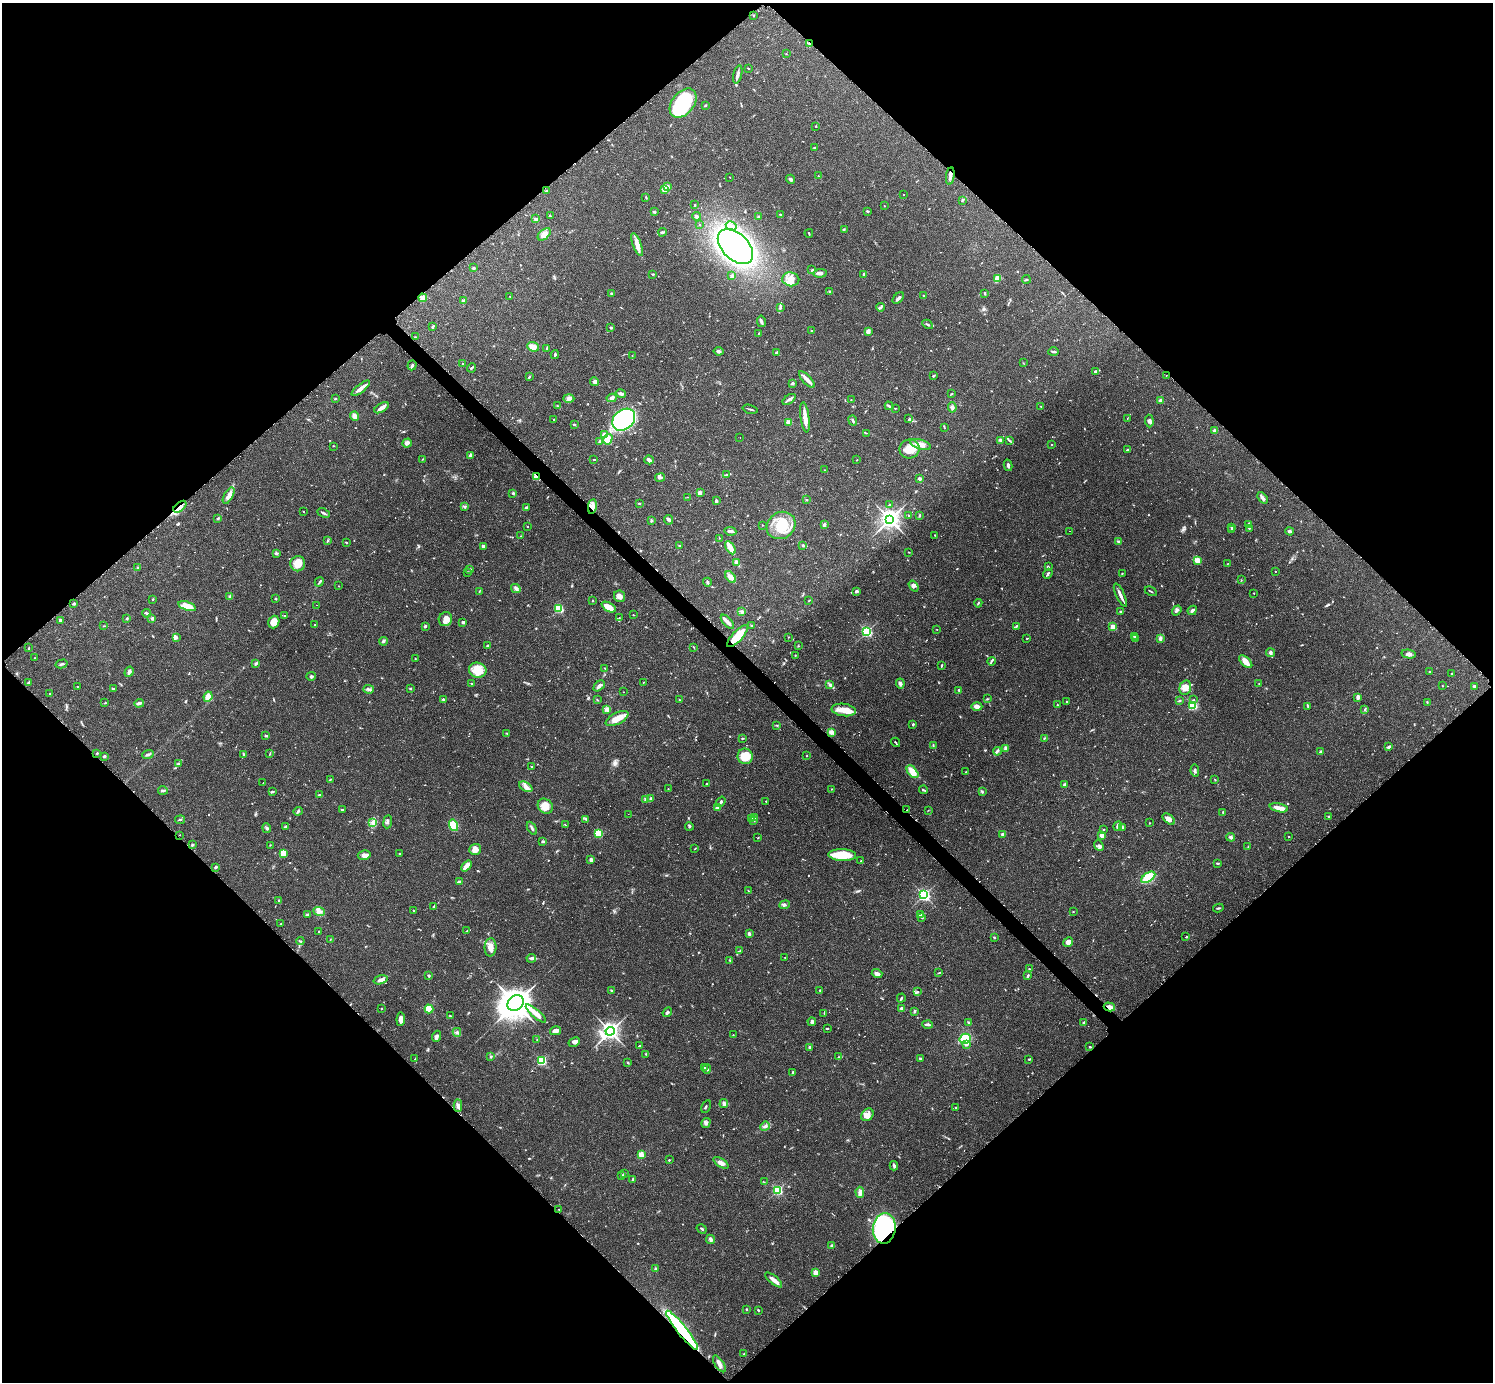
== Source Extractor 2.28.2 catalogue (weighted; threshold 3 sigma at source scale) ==
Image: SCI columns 29-5989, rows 187-5705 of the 6040 x 6040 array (HDU 1 of 3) = the unmasked area's bounding box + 8 px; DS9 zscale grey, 4 x 4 block average (1 PNG px = mean of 4 x 4 image px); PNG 1495 x 1384 px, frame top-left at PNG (2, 3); each listed source drawn as its Kron ellipse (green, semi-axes under 4 px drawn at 4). Shown black and unused: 51% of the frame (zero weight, under 2 of 3 exposures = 2% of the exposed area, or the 3 px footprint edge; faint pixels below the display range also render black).
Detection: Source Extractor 2.28.2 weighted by HDU 2 'WHT'. Background 0.0818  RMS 0.0056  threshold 0.025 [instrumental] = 3 sigma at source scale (4.5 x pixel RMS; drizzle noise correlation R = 1.50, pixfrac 1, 0.05/0.05 arcsec/px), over >= 5 px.
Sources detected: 819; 3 too faint to see at this stretch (4 x 4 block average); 1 inside a brighter object's white glare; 22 cosmic-ray / hot-pixel residue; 1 long thin detection or spike segment (spike, bleed or trail) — neither listed nor drawn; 6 coinciding with a brighter row at this scale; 25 inside a brighter listed object's ellipse — not listed separately; of the other 761, all 500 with FLUX_AUTO >= 1.44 (the completeness limit of this list) listed and drawn (261 fainter detections not listed), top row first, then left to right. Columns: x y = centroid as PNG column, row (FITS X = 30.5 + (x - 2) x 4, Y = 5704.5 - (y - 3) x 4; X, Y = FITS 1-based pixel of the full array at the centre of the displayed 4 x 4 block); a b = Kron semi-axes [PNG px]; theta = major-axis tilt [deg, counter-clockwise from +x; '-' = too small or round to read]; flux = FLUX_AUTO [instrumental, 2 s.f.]
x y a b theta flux
753 15 2 2 - 8.1
809 44 2 2 - 2.2
786 54 2 2 - 1.5
748 68 3 2 - 2.4
738 74 9 3 77 10
683 103 16 11 51 290
705 105 4 2 - 3.1
816 126 2 2 - 2
814 148 2 2 - 4
818 176 2 2 - 2.2
950 176 8 2 81 12
730 177 2 2 - 1.9
790 179 4 3 - 6.5
667 186 2 2 - 20
665 189 2 2 - 77
546 191 2 2 - 3.7
903 195 2 2 - 1.9
646 197 3 2 - 2.6
962 201 2 2 - 2.1
695 205 2 2 - 1.9
884 206 2 2 - 1.8
868 211 3 2 - 3.4
654 212 4 2 - 1.5
780 215 3 2 - 4
550 216 2 2 - 4.6
697 216 4 3 - 5.6
759 216 3 2 - 3.9
536 219 4 2 - 4.7
700 225 2 2 - 1.5
731 226 6 3 -30 8.9
844 229 3 2 - 2.9
662 232 4 2 - 4.8
809 233 4 2 - 2.9
544 234 7 5 41 20
637 245 12 4 -70 27
735 247 21 13 -45 1000
474 268 2 2 - 14
812 270 2 2 - 4.2
820 273 6 3 7 13
652 274 3 2 - 2.1
864 274 4 2 - 3.8
732 276 4 2 - 3.3
997 278 4 3 - 40
791 279 8 7 - 27
1026 279 4 2 - 3.1
830 291 3 2 - 3.6
612 293 3 2 - 3.1
985 293 2 2 - 4.2
923 295 2 2 - 1.8
510 296 2 2 - 1.5
423 298 4 4 - 13
898 298 7 3 45 9
463 301 2 2 - 25
881 307 4 2 - 4.5
780 308 4 2 - 5.1
761 321 6 3 -80 6.5
927 324 5 2 - 4.4
432 327 4 2 - 4.1
611 328 3 2 - 2.7
811 331 2 2 - 2.1
868 331 3 3 - 17
759 333 2 2 - 2.6
415 337 3 2 - 2
533 347 6 4 -23 21
547 348 2 2 - 2.5
718 351 5 3 - 7.3
776 352 2 2 - 3.5
1054 352 5 2 - 5.4
555 355 4 2 - 4
632 356 3 2 - 1.7
1023 363 2 2 - 1.6
463 364 2 2 - 2.4
412 365 5 2 - 6.5
471 368 5 2 - 3.6
1095 371 3 2 - 7.2
933 376 3 2 - 3.8
1166 376 2 2 - 2.8
529 377 3 2 - 2.8
807 379 10 3 -47 17
595 382 4 4 - 7.5
793 383 2 2 - 5.5
361 388 11 4 39 18
621 394 5 3 - 9
952 394 3 2 - 2
569 398 5 4 - 9.9
612 398 5 4 - 9.1
335 399 3 2 - 2.6
789 399 7 2 35 7
851 400 2 2 - 1.7
1160 400 3 2 - 13
557 406 3 2 - 2.6
889 406 4 2 - 5.3
1041 406 3 2 - 2.4
952 407 5 3 - 8.1
382 408 8 3 32 22
895 408 2 2 - 1.8
750 409 8 2 -14 4.6
355 416 5 3 - 21
805 417 15 3 -83 32
1127 418 2 2 - 1.5
554 419 2 2 - 2.7
909 419 4 2 - 3.9
624 420 13 9 40 400
853 421 5 2 - 6.3
1149 421 6 3 -86 7.7
789 422 2 2 - 86
574 424 2 2 - 4.2
944 427 3 2 - 1.7
1214 431 4 3 - 4.7
867 433 4 2 - 2.7
604 435 3 3 - 23
740 438 2 2 - 2.1
608 439 5 4 - 45
1000 440 3 3 - 4.9
1009 440 3 2 - 2.7
600 442 3 2 - 7.7
407 443 5 3 - 14
921 444 11 4 -16 26
1051 445 2 2 - 1.7
333 446 2 2 - 1.7
910 449 10 9 - 53
1127 450 2 2 - 6.2
470 455 3 2 - 8.6
423 459 3 2 - 1.5
594 459 3 2 - 2.1
649 460 5 2 - 17
857 460 2 2 - 1.9
1008 465 6 2 -77 8.8
825 470 4 2 - 1.8
727 475 3 2 - 5.4
536 477 2 2 - 63
660 477 5 3 - 7.3
919 479 2 2 - 8.7
700 492 3 3 - 6.8
513 493 3 2 - 4
229 496 9 4 61 17
687 497 2 2 - 1.6
1262 498 6 3 -50 8.9
806 500 2 2 - 2.1
716 501 2 2 - 8.2
639 504 2 2 - 2.9
890 505 2 2 - 3.9
464 506 4 2 - 4.4
592 506 7 4 81 16
180 507 8 2 40 11
526 508 3 2 - 7.1
303 512 2 2 - 1.9
324 513 6 2 -26 5.5
908 515 2 2 - 4
919 516 3 2 - 2.3
217 518 3 2 - 2.6
890 519 4 4 - 1600
668 520 5 3 - 7.8
651 521 2 2 - 1.4
1249 524 3 2 - 5.6
762 525 2 2 - 1.5
781 525 15 13 35 95
824 525 3 2 - 8.2
527 526 2 2 - 2.6
1231 527 2 2 - 3.3
1249 528 2 2 - 3.5
1231 530 2 2 - 13
730 531 6 2 -8 14
1070 531 2 2 - 2.1
1289 531 4 3 - 5.9
935 535 2 2 - 1.8
521 536 2 2 - 1.7
719 538 2 2 - 1.7
328 541 3 2 - 1.7
346 542 3 2 - 2.9
1118 542 3 2 - 2.8
803 545 2 2 - 4.7
483 546 2 2 - 25
679 546 3 2 - 1.6
730 548 7 2 -59 68
909 552 2 2 - 1.9
276 553 4 2 - 4.1
1197 560 2 2 - 130
737 563 4 3 - 12
298 564 7 7 - 34
1227 564 3 2 - 1.5
1048 567 3 2 - 6
137 568 3 2 - 2.8
470 569 2 2 - 1.5
468 572 2 2 - 2.6
1275 572 2 2 - 1.6
1048 574 5 2 - 5
1122 574 2 2 - 1.6
730 577 7 3 -48 25
1241 580 2 2 - 1.6
319 582 5 2 - 4.2
707 582 4 2 - 6
338 586 2 2 - 1.5
914 586 6 3 -54 12
516 589 5 3 - 7.6
479 591 2 2 - 1.6
856 591 4 3 - 5.9
1151 591 6 2 -27 3
1254 593 2 2 - 2.1
1120 595 12 2 -65 18
620 596 6 5 - 14
229 597 2 2 - 1.7
152 599 3 2 - 2.1
275 599 2 2 - 3.9
592 600 2 2 - 3.5
809 600 2 2 - 2.2
978 603 4 2 - 3.2
74 604 3 2 - 5
317 605 2 2 - 2
187 606 9 4 -19 59
609 607 8 3 -29 52
559 608 2 2 - 230
1192 610 5 2 - 8.6
1177 611 5 3 - 6.7
741 612 3 2 - 3.8
1121 612 4 2 - 2.5
146 613 4 2 - 4.7
284 615 2 2 - 2
633 615 2 2 - 1.8
127 618 3 2 - 2.4
152 618 3 3 - 6.2
619 618 2 2 - 2.4
445 619 7 6 - 19
60 620 3 2 - 4.5
274 622 6 5 - 28
463 622 3 2 - 7.2
727 622 8 3 -48 21
315 625 3 2 - 2.6
751 625 3 2 - 2.6
104 626 4 2 - 1.9
425 626 3 2 - 6
1016 626 4 2 - 3.5
1113 627 2 2 - 110
937 630 2 2 - 2.2
867 632 2 2 - 470
737 636 14 5 47 88
1135 636 2 2 - 2.1
176 637 4 2 - 4.2
788 637 2 2 - 1.6
1027 638 2 2 - 1.9
1160 638 3 2 - 11
1135 639 2 2 - 1.9
383 641 4 3 - 4.6
487 646 2 2 - 5.6
798 646 2 2 - 1.6
694 647 2 2 - 2.1
29 648 3 2 - 2.2
1270 653 4 3 - 8.4
1409 654 7 3 -11 9
795 655 2 2 - 3.3
35 658 2 2 - 1.5
415 659 3 2 - 1.5
991 661 4 2 - 5
1246 662 8 4 -43 27
62 664 6 2 15 5.3
256 664 4 2 - 4.4
941 666 3 2 - 3.1
605 668 2 2 - 2.7
478 670 9 7 -14 67
129 672 5 3 - 8.2
1430 672 2 2 - 1.5
1452 674 2 2 - 2.3
311 676 5 3 - 5.7
644 682 2 2 - 1.5
29 683 4 2 - 5.9
900 683 5 3 - 8
472 684 2 2 - 2.6
1259 684 2 2 - 1.6
830 685 4 3 - 6.4
77 686 2 2 - 1.4
599 686 6 3 43 10
1442 686 2 2 - 1.7
1474 686 3 3 - 4.4
1185 688 7 5 75 24
113 689 3 2 - 3.4
369 689 5 2 - 5.9
410 689 2 2 - 6.8
959 690 2 2 - 2.8
623 692 2 2 - 1.9
50 694 2 2 - 1.7
208 697 5 4 - 26
1358 697 3 2 - 14
444 699 3 2 - 3.9
987 699 2 2 - 3.2
597 700 2 2 - 1.7
680 700 3 2 - 1.7
1180 700 3 2 - 3.6
1193 700 3 2 - 3.2
1067 702 2 2 - 7.7
1427 702 2 2 - 2.5
105 703 3 2 - 2.1
139 703 5 3 - 6.8
1057 705 2 2 - 2.2
1193 705 2 2 - 320
1307 706 4 2 - 3.1
977 707 5 3 - 14
1364 709 2 2 - 2
606 710 3 2 - 3
844 710 12 6 -8 38
617 719 12 5 28 36
777 725 3 2 - 2.2
913 725 2 2 - 4.2
831 732 2 2 - 70
507 733 3 2 - 1.9
265 736 4 2 - 3.7
743 738 3 2 - 2.5
1044 738 3 2 - 2.5
896 742 5 2 - 3
933 745 3 2 - 2
1389 747 3 2 - 5.5
1006 748 4 3 - 8.4
997 751 4 3 - 6.2
1320 752 3 2 - 3.9
97 753 2 2 - 2.8
270 753 2 2 - 1.7
243 754 3 2 - 3.6
148 755 6 2 21 6.5
104 756 2 2 - 6.6
745 756 8 7 - 69
807 756 2 2 - 1.9
179 763 3 2 - 2.8
531 766 2 2 - 1.9
1195 771 6 3 -80 7.2
912 772 7 4 -51 43
966 772 2 2 - 2.3
330 779 3 2 - 2
1215 780 3 2 - 2.1
263 783 2 2 - 2.1
706 784 2 2 - 5.3
1065 785 3 3 - 7.6
526 787 7 4 -32 16
668 789 2 2 - 1.5
831 789 2 2 - 1.7
163 790 5 2 - 6.4
924 790 4 2 - 4.1
273 792 3 2 - 4.1
982 792 2 2 - 1.8
320 795 3 2 - 4.9
650 799 3 2 - 2.6
646 800 2 2 - 27
766 801 2 2 - 2
721 802 5 2 - 6.3
545 806 8 7 - 29
717 807 2 2 - 37
1279 808 9 3 -12 30
342 810 3 2 - 3.4
907 810 2 2 - 1.6
928 810 2 2 - 1.5
298 811 4 2 - 4.9
1223 812 3 2 - 2.4
628 814 2 2 - 1.7
1329 816 2 2 - 4.2
754 817 4 3 - 5.6
586 819 3 2 - 2.9
752 819 3 2 - 6
1169 819 7 4 -38 19
180 820 5 2 - 2.7
754 821 2 2 - 2.8
388 822 6 2 82 5.3
373 823 2 2 - 3.9
1149 823 2 2 - 2.4
454 825 6 4 -73 84
565 825 2 2 - 1.4
689 826 4 2 - 3.7
1118 826 5 2 - 12
286 827 2 2 - 11
1122 827 3 3 - 4.1
267 828 5 3 - 5.6
532 828 7 2 -60 9
1103 830 2 2 - 2
598 833 2 2 - 160
179 835 2 2 - 3
1003 835 2 2 - 2.8
1102 835 2 2 - 53
1231 837 4 3 - 11
1288 837 2 2 - 2.6
758 838 2 2 - 1.6
543 841 4 2 - 5.2
192 845 3 2 - 4
270 845 2 2 - 1.5
1099 845 5 3 - 8
1248 847 3 2 - 2.5
695 848 3 2 - 1.9
475 849 6 5 - 19
399 853 2 2 - 1.9
283 854 4 2 - 61
364 855 6 5 - 14
842 855 14 6 -2 96
591 860 3 3 - 8.5
861 861 2 2 - 4.1
1217 863 3 2 - 3
466 866 6 2 49 31
215 867 3 2 - 5.4
1148 877 8 4 34 140
459 882 3 3 - 8.6
748 891 2 2 - 1.5
924 895 3 2 - 570
279 900 2 2 - 2.9
784 905 5 2 - 5.9
433 907 3 2 - 3.6
1218 908 5 2 - 3.7
319 911 6 3 -22 10
414 911 2 2 - 1.8
1073 912 2 2 - 1.6
307 915 3 3 - 4.3
920 915 2 2 - 3.8
922 917 3 2 - 3.4
280 924 2 2 - 1.7
467 930 3 2 - 1.6
319 932 2 2 - 2.5
749 934 4 3 - 5.7
994 937 3 2 - 2.5
1186 937 4 2 - 2.8
330 940 2 2 - 1.8
300 941 4 2 - 2.5
1068 942 5 4 - 20
491 947 9 6 87 25
740 951 3 2 - 2.8
785 957 2 2 - 1.7
531 958 5 3 - 6.5
730 960 2 2 - 2.4
1029 969 2 2 - 2.9
939 973 3 2 - 2.7
877 974 5 3 - 13
428 976 3 2 - 3.3
1028 976 3 2 - 5.2
381 980 7 3 16 18
820 990 3 2 - 2.1
612 991 4 2 - 4.4
917 992 2 2 - 1.7
901 998 4 2 - 4.4
515 1003 9 7 38 4500
1109 1007 6 3 -15 16
381 1009 2 2 - 1.9
429 1009 4 3 - 67
901 1009 3 2 - 4.2
914 1011 3 2 - 6.5
667 1012 5 2 - 5.5
824 1013 3 2 - 1.8
536 1014 13 4 -41 36
450 1016 2 2 - 2.3
401 1019 6 4 86 18
812 1022 4 2 - 8
969 1023 2 2 - 6.8
1084 1023 3 2 - 11
927 1024 5 2 - 10
827 1028 3 2 - 2.6
555 1031 5 3 - 16
610 1031 4 3 - 1300
457 1032 4 2 - 4.4
733 1035 2 2 - 2
437 1036 6 3 69 10
965 1039 6 4 31 72
537 1040 2 2 - 2.4
574 1042 6 3 29 12
966 1044 4 3 - 11
640 1046 3 2 - 7.2
809 1047 2 2 - 6.9
1090 1047 2 2 - 5.3
646 1054 3 2 - 2.7
491 1057 3 2 - 3.5
838 1057 3 2 - 3.3
920 1058 3 2 - 3.6
415 1059 2 2 - 1.9
1029 1059 2 2 - 3
542 1061 3 2 - 160
627 1062 3 2 - 4
704 1067 2 2 - 2.1
707 1069 4 2 - 5.3
793 1072 4 2 - 4.2
724 1104 4 4 - 7.4
458 1106 6 3 -88 11
706 1107 7 2 62 3
956 1108 2 2 - 1.6
867 1115 7 5 48 19
706 1123 5 3 - 8.9
765 1126 5 3 - 7.5
641 1155 2 2 - 65
669 1160 2 2 - 3.1
721 1163 8 4 -34 16
894 1166 4 2 - 7.9
624 1173 2 2 - 1.9
622 1176 3 2 - 2.9
633 1179 3 2 - 5.3
764 1182 2 2 - 1.6
777 1190 2 2 - 230
860 1192 5 3 - 12
559 1209 2 2 - 2.4
884 1228 15 11 83 710
702 1229 5 2 - 3.5
710 1239 5 3 - 8.3
831 1246 3 3 - 3.9
656 1269 3 3 - 4.2
816 1273 2 2 - 37
774 1280 10 3 -39 22
746 1309 2 2 - 4.3
758 1310 3 2 - 3.1
682 1330 24 5 -51 370
744 1354 2 2 - 2.7
719 1364 9 3 -57 16
Overlapping masked pixels (flux is a lower limit): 10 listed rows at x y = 809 44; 950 176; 536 477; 592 506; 180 507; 737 636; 907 810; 1109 1007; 884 1228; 682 1330
Diffuse or blended objects may show on this block-average render without a row.